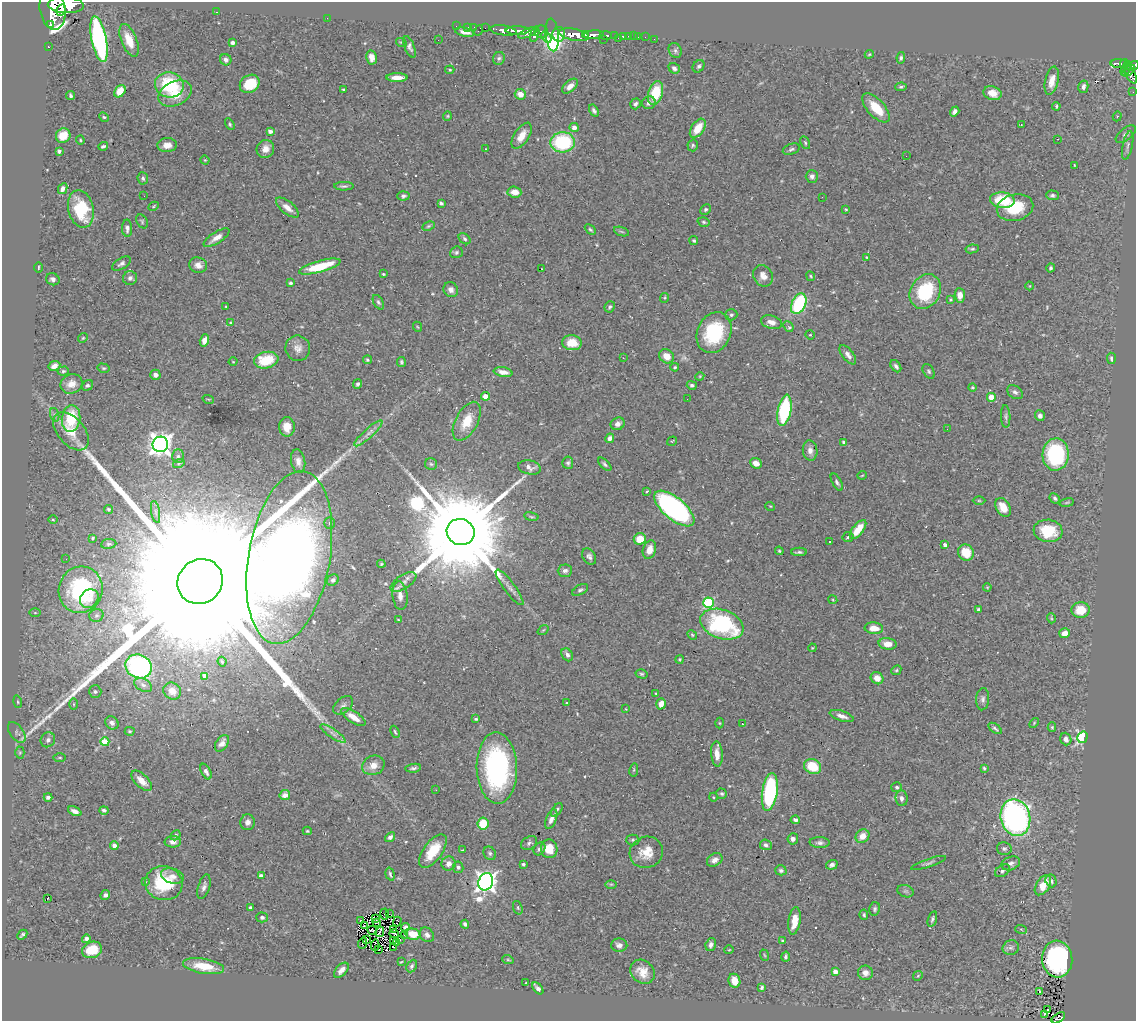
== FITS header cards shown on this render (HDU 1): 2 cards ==
NAXIS1  =                 1134
NAXIS2  =                 1019

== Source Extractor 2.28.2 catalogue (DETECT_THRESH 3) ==
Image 1134 x 1019 px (HDU 1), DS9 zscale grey, 1 PNG px = 1 image px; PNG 1138 x 1023 px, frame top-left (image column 1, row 1019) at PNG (2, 2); each listed source drawn as its Kron ellipse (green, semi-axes under 4 px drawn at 4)
Background 0.452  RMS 0.026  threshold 0.0777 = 3 sigma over >= 5 px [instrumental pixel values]
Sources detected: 440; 4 with non-positive FLUX_AUTO (blend fragments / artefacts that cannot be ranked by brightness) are neither listed nor drawn; the other 436 listed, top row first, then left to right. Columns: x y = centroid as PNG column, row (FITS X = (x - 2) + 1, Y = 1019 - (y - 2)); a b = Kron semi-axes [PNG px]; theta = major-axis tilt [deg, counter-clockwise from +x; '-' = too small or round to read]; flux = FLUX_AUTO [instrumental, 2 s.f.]
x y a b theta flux
66 5 18 8 -3 3200
53 9 20 12 -79 4000
61 10 6 4 63 960
216 12 3 2 - 1.9
327 18 2 2 - 4.9
50 24 3 2 - 230
456 26 2 2 - 7.1
468 27 3 3 - 24
474 27 2 2 - 8.9
485 28 2 2 - 4
478 30 5 2 - 42
503 30 13 5 -8 680
517 31 12 3 0 820
465 32 10 4 -13 7.6
541 32 6 6 - 330
528 33 10 4 23 320
535 34 8 4 73 370
559 34 7 6 - 910
585 34 3 3 - 220
552 35 16 6 -84 540
574 35 15 6 -11 2000
594 35 10 4 5 1100
606 35 6 3 -2 170
614 35 3 3 - 97
623 36 4 3 - 31
628 36 2 2 - 3.6
633 36 2 2 - 5.5
546 37 6 2 -52 140
638 37 2 2 - 3.9
645 37 3 2 - 2.2
618 38 2 2 - 6.3
99 39 23 7 -78 430
604 39 3 2 - 18
654 39 2 2 - 2.5
129 40 17 8 -68 27
438 40 2 2 - 1
232 42 4 3 - 4
401 42 5 3 - 1.7
48 47 3 3 - 13
410 47 11 5 -69 5.2
675 50 8 6 -61 4.7
869 54 4 4 - 1.8
372 57 7 5 -79 10
499 58 6 6 - 3.7
901 58 6 4 80 3.2
226 60 6 5 - 6.2
1118 63 8 3 1 150
1124 64 4 4 - 120
699 66 7 5 50 4.2
1133 66 6 4 28 310
674 68 6 5 - 4.4
1126 68 8 2 67 84
450 70 5 4 - 2.3
1129 71 7 2 42 200
1131 74 10 4 -67 240
397 77 10 4 0 13
1052 81 14 6 77 18
250 84 10 8 32 45
169 85 14 12 -12 110
570 86 9 5 42 11
901 87 6 4 4 3
1083 87 6 5 - 7
343 89 3 2 - 2
120 91 7 5 53 34
1133 92 2 2 - 3.4
655 93 12 7 73 60
992 93 9 6 -19 18
175 94 17 12 25 42
520 94 5 5 - 17
71 95 4 3 - 3.2
649 103 7 6 - 7.5
635 104 6 5 - 4.1
1056 106 4 2 - 2.3
876 108 18 8 -48 43
594 110 6 4 -58 4.5
955 111 5 4 - 5.8
447 116 5 4 - 2
1117 116 5 4 - 2.3
104 117 5 4 - 2.3
230 124 6 4 -59 3
1021 125 2 2 - 0.91
574 127 4 4 - 13
698 128 11 6 56 32
270 131 4 3 - 8.1
1126 134 12 6 39 6.6
63 136 7 7 - 27
522 136 15 7 57 21
1058 139 2 2 - 1.3
80 140 4 4 - 1.9
562 142 12 10 4 140
805 143 7 4 -63 2.6
167 145 10 7 3 15
693 145 6 5 - 3
1128 145 14 5 79 6
103 146 5 3 - 3.3
265 149 9 8 - 14
486 149 3 2 - 2.4
791 149 9 5 18 4.1
59 151 4 3 - 3
906 156 2 2 - 1.4
205 160 5 4 - 1.8
1074 165 3 2 - 1.4
812 176 6 6 - 6.3
143 178 6 5 - 3.6
344 186 10 4 0 3.8
63 189 6 4 62 7.1
514 192 7 5 -5 15
1052 195 6 5 - 3.9
144 196 2 2 - 19
403 196 6 4 5 4
822 197 3 2 - 2.2
1002 200 12 8 -4 71
441 203 4 3 - 3.3
154 206 5 3 - 1.8
287 207 14 6 -40 13
1015 208 18 13 13 69
81 209 19 12 -76 84
706 209 6 4 44 3.7
846 209 3 3 - 2
142 221 7 5 -58 2.9
704 222 6 4 -18 2.9
428 226 6 4 27 2.6
127 228 8 5 -89 7
590 230 6 4 -44 2.9
622 232 8 3 -19 2.6
217 238 15 5 33 15
465 239 6 4 -40 3.4
694 241 4 4 - 2.9
972 249 6 4 9 3
456 252 6 5 - 3.9
867 257 2 2 - 1.3
121 264 10 5 31 5.8
198 265 9 7 -16 12
38 267 5 2 - 2
320 267 21 5 15 63
1050 268 5 4 - 2.9
541 269 2 2 - 2.2
383 274 3 2 - 1.8
763 276 11 9 -59 12
811 276 5 3 - 1.9
130 278 7 7 - 5.6
53 279 7 6 - 5.4
290 283 3 3 - 4.1
1030 286 4 3 - 1.1
451 290 8 7 - 7.2
925 291 18 14 58 110
960 295 7 5 -86 14
665 298 5 4 - 2
951 299 4 4 - 2.1
378 302 8 4 -60 3.5
799 304 11 7 65 150
226 306 3 2 - 1.4
610 307 6 5 - 3.6
731 315 6 5 - 3.5
771 322 11 6 -16 12
230 323 4 3 - 1.6
788 326 6 4 -49 5.3
418 327 5 3 - 1.6
714 333 21 16 65 120
810 335 5 4 - 2
83 338 5 4 - 2
204 340 6 4 72 12
572 343 10 7 -6 32
298 348 13 12 - 14
848 355 11 5 -52 9.5
667 356 8 6 -42 20
623 358 3 3 - 0.95
1111 358 6 3 -84 3.8
266 360 12 8 12 63
367 360 4 4 - 2.5
233 362 4 3 - 1.2
401 362 5 4 - 2.9
54 366 6 5 - 10
896 366 7 4 -53 6.2
675 367 4 3 - 2.3
103 368 6 4 -14 2.5
63 371 6 4 2 3.1
929 371 8 5 -59 3.5
503 372 9 4 -9 15
155 375 5 5 - 7.2
700 376 4 3 - 1.5
71 384 11 9 24 15
358 384 5 4 - 3.4
87 385 6 5 - 3.3
692 385 5 4 - 4
972 387 4 4 - 2.4
1015 392 8 6 -36 5.4
485 396 4 4 - 27
991 397 4 4 - 30
208 399 6 3 -18 1.8
687 399 2 2 - 2.8
784 410 16 6 79 160
55 415 7 4 -71 3.7
1006 416 11 4 -88 3.9
1040 416 5 5 - 7.6
71 418 13 9 83 74
467 421 21 11 62 38
618 424 7 6 - 8.6
287 427 10 8 -90 20
947 429 2 2 - 1.6
71 431 22 13 -49 38
368 433 18 4 42 11
610 438 5 4 - 7.3
672 441 5 3 - 1.5
844 442 4 4 - 4.5
160 444 8 7 - 1400
810 451 10 7 -82 9.7
1056 454 16 13 87 180
178 456 7 6 - 3.8
298 461 12 7 -79 11
179 463 6 4 18 2.4
568 463 6 5 - 3.6
756 463 6 5 - 14
431 464 6 6 - 3.3
605 464 8 4 -46 3.8
529 467 11 7 -12 9.8
862 475 5 3 - 1.4
837 482 9 4 -60 4.4
647 491 3 2 - 1.9
1055 498 6 4 -45 3.8
979 501 6 4 -1 2.2
1067 503 7 3 9 2.3
770 506 5 3 - 1.5
1003 507 10 7 -58 25
108 509 4 4 - 2.7
674 509 24 11 -40 500
156 512 11 4 -79 5.2
531 517 7 3 -9 2.6
53 520 5 3 - 1.6
330 523 6 5 - 4
858 530 11 5 52 33
1048 531 14 11 -7 57
461 532 14 13 - 58000
848 537 6 5 - 3.4
92 538 3 3 - 2.1
640 539 6 5 - 31
830 542 3 2 - 2.4
109 544 8 5 7 3.2
945 545 3 3 - 8.3
649 550 9 6 73 16
779 551 4 3 - 2
799 552 8 3 0 3.6
966 552 8 7 - 40
589 556 9 6 -58 6.3
289 557 87 40 80 3500
66 559 2 2 - 1.6
381 564 4 3 - 2.1
565 571 7 6 - 5.9
333 580 6 5 - 5.7
200 582 23 21 42 300000
403 582 15 7 33 11
509 587 22 5 -53 11
987 587 4 3 - 1.6
81 590 23 22 - 190
580 590 9 5 29 4
400 596 14 7 -84 12
89 599 10 8 45 17
833 600 4 3 - 1.6
708 603 5 5 - 150
978 609 4 3 - 2.9
1081 610 9 7 7 37
35 613 6 4 -1 1.9
96 615 7 6 - 4.1
1051 618 5 3 - 1.5
398 620 3 3 - 1.4
722 624 22 14 -19 210
874 628 9 6 -5 17
543 630 6 3 36 2
1065 633 5 5 - 13
692 635 5 4 - 2.3
888 644 9 5 -7 17
812 648 4 3 - 1.6
567 655 7 5 -57 6.5
680 659 4 4 - 2.4
222 662 5 3 - 2.1
139 666 13 11 -24 290
896 670 5 4 - 2.4
642 674 6 4 -14 2.8
205 676 4 4 - 22
877 678 7 6 - 14
143 685 9 6 -29 6.2
172 691 9 8 - 12
95 692 6 6 - 3.8
656 694 4 3 - 1.5
983 699 11 6 86 6.3
18 702 6 4 -73 2.5
567 703 3 2 - 1.9
74 704 6 4 -90 2.3
661 704 5 4 - 13
343 705 11 7 39 7
626 709 4 2 - 1.1
842 716 12 5 -17 9.8
353 717 14 5 -33 19
476 719 3 3 - 3.3
112 723 7 6 - 8.3
720 723 5 3 - 1.6
1034 723 6 3 48 1.9
742 724 2 2 - 1.4
1052 727 5 4 - 2.5
995 728 7 3 -35 3.4
130 731 5 4 - 2.4
17 732 12 6 -54 7
395 732 6 4 -68 2.6
333 734 15 4 -34 8.4
1082 737 6 5 - 210
1066 739 6 5 - 8.4
48 740 8 7 - 8.5
105 742 4 4 - 47
222 743 9 6 56 8.8
20 753 6 4 89 2.3
717 754 13 5 -85 17
60 758 6 3 0 1.9
373 765 11 9 23 17
813 766 9 7 -26 51
413 768 8 3 8 4
497 768 36 20 -88 300
984 768 4 3 - 2.4
634 770 7 3 81 1.9
206 772 8 4 -62 5.6
142 781 13 6 -45 20
897 787 5 5 - 2.9
436 790 2 2 - 3
770 792 19 7 81 210
722 794 5 5 - 3.2
285 795 5 5 - 11
48 797 4 4 - 4.8
713 797 4 3 - 1.5
901 798 8 6 -83 7.1
104 810 4 3 - 3.8
557 810 8 3 55 3.2
75 811 7 4 -25 7.3
1015 818 18 14 -77 500
551 819 10 5 68 9.6
795 820 5 3 - 4.3
248 822 8 7 - 7.3
483 824 6 5 - 49
307 831 4 4 - 2
176 835 5 4 - 3.9
862 836 7 6 - 16
390 837 5 4 - 5.2
793 839 5 5 - 6.7
633 840 6 5 - 3.5
173 842 8 5 1 8.9
529 843 8 6 33 4.4
820 843 10 5 -3 5.5
766 845 6 5 - 4.4
114 846 4 4 - 10
539 849 7 5 55 4.4
549 849 9 8 - 29
1004 849 7 6 - 4.3
463 850 3 2 - 1.1
433 851 19 9 54 44
646 852 17 15 24 29
490 853 7 6 - 3.6
715 860 8 6 34 10
449 863 7 7 - 12
929 863 18 4 18 5.1
1011 863 9 6 22 8.2
523 864 3 3 - 3.8
832 865 6 4 17 5.5
458 867 6 5 - 4.3
781 870 6 5 - 5
1002 871 8 5 33 5.5
390 874 7 3 -73 3
172 876 11 7 -17 11
261 876 4 4 - 9.8
1051 881 6 5 - 4.5
145 882 3 3 - 2.3
486 882 9 7 66 1200
164 883 19 17 -14 93
611 884 6 4 1 2.3
1043 885 11 6 57 31
204 887 13 6 73 7
906 891 8 6 -19 3.7
105 895 5 4 - 5
47 899 3 2 - 30
250 907 3 3 - 2.3
518 908 7 4 -71 2.7
875 909 7 5 78 3.6
384 914 5 2 - 2
389 914 3 2 - 2.6
864 915 5 3 - 2.4
262 917 6 5 - 4.2
375 918 2 2 - 1.3
932 919 8 4 73 4.1
360 920 3 2 - 0.53
794 921 14 6 81 27
397 922 5 2 - 1.1
377 923 3 2 - 0.97
465 924 4 3 - 3.8
364 926 3 2 - 2.2
405 927 4 4 - 4.1
394 929 4 2 - 1.3
1021 929 6 3 -19 2
372 930 5 2 - 0.65
380 932 5 2 - 6.6
394 934 5 2 - 0.91
413 934 7 5 -13 24
22 935 6 3 44 3.2
404 935 3 2 - 4.6
427 935 8 6 -44 6.5
86 939 4 4 - 5
367 940 3 2 - 1.7
393 940 3 2 - 1.7
400 940 2 2 - 0.67
782 941 3 3 - 2
397 942 3 2 - 0.29
362 943 5 2 - 3.2
375 945 6 2 85 1.6
619 945 8 6 0 8
711 945 6 5 - 6.5
393 947 2 2 - 1.7
1011 948 8 7 - 5.6
378 949 2 2 - 1.1
92 950 10 8 20 42
729 950 5 3 - 1.3
764 955 6 3 -70 1.8
786 957 5 3 - 3.8
1057 959 18 15 -85 320
508 960 6 3 -19 2.1
401 962 3 2 - 1.4
203 966 21 7 -9 42
412 966 7 4 62 3.9
341 970 9 5 48 11
835 971 4 4 - 10
642 972 13 11 -44 21
865 973 7 7 - 10
918 976 5 4 - 2.2
734 981 7 6 - 17
526 983 3 2 - 7.8
762 987 4 3 - 2.7
538 988 7 3 -49 8.9
1040 991 3 3 - 16
1047 1010 3 3 - 2.5
1044 1014 3 2 - 1.3
1058 1018 7 4 33 1.1
At the frame edge (FLAGS 8, measured only in part): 3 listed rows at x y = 53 9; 1133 66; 1058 1018
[4 non-positive-flux detections neither listed nor drawn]